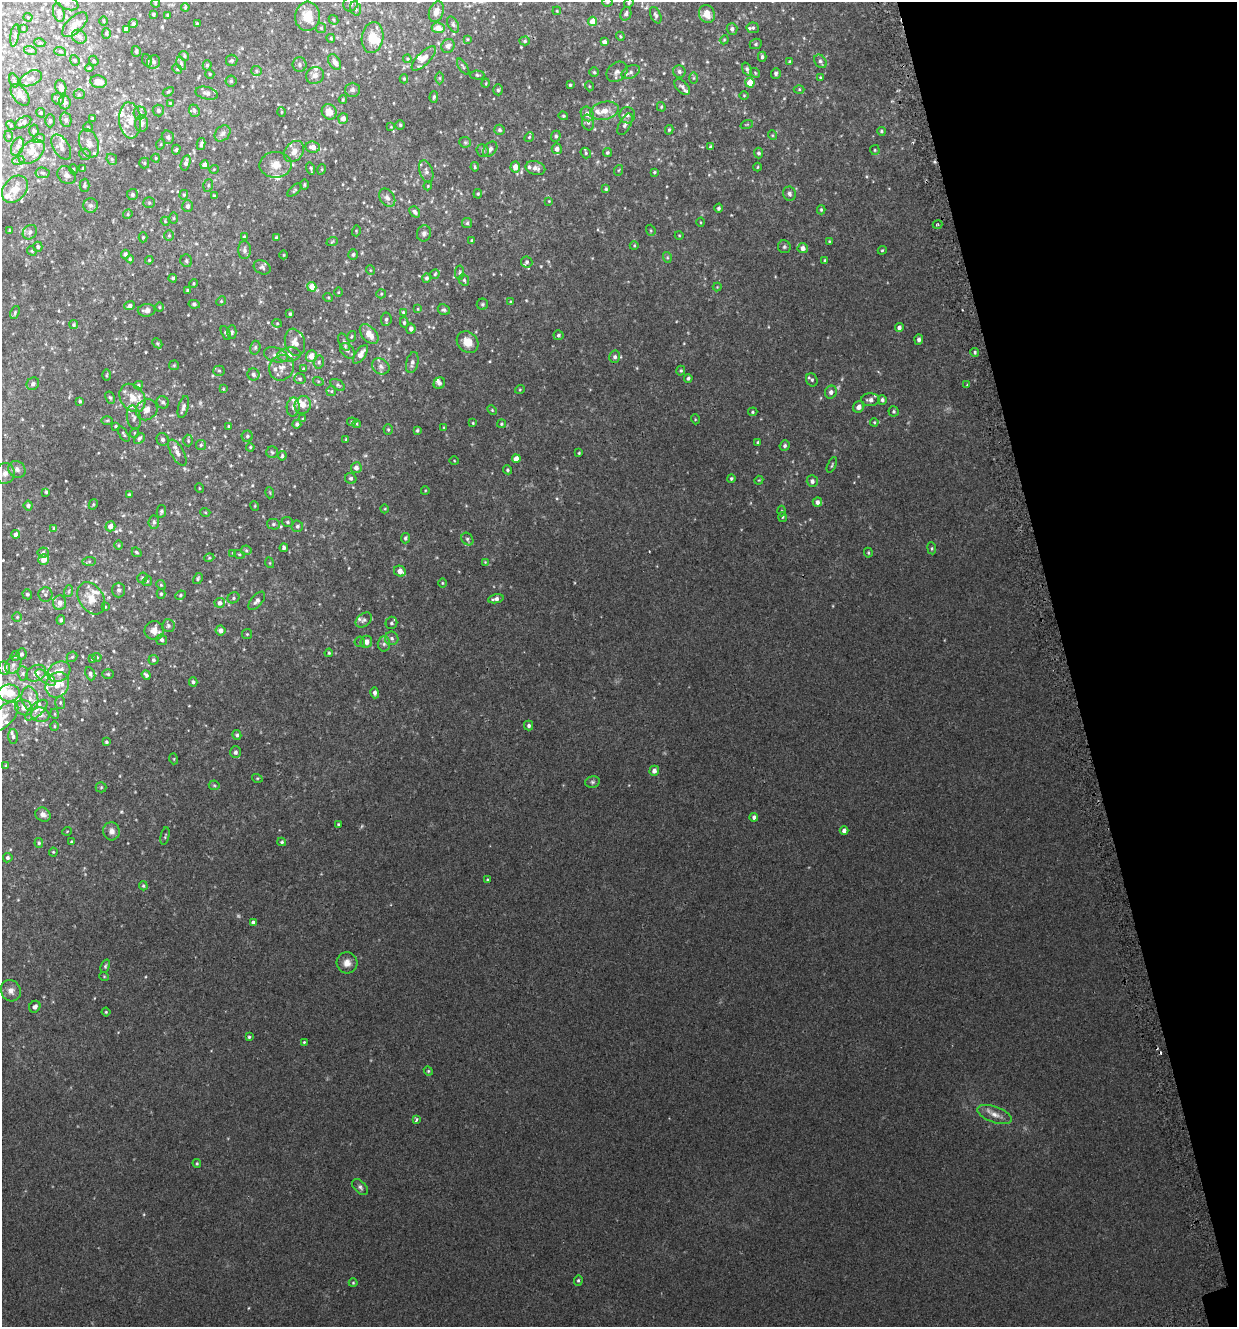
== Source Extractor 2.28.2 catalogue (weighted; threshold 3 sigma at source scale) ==
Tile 12 of 4 x 4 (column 4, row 3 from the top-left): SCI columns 3809-5043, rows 1372-2696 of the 5195 x 5393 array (HDU 1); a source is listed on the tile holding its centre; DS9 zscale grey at full resolution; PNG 1239 x 1329 px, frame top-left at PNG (2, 2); each listed source drawn as its Kron ellipse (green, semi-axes under 4 px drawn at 4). Shown black and unused: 14% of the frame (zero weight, under 2 of 3 exposures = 3% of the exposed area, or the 3 px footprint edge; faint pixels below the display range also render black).
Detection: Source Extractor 2.28.2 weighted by HDU 2 'WHT'; one run over the whole footprint, this tile lists its part. Background 0.0199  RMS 0.008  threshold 0.036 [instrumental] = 3 sigma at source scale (4.5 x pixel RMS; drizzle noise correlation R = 1.50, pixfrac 1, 0.0396/0.0396 arcsec/px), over >= 5 px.
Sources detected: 573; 2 too faint to see at this stretch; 1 inside a brighter object's white glare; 2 cosmic-ray / hot-pixel residue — neither listed nor drawn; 48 inside a brighter listed object's ellipse — not listed separately; of the other 520, all 500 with FLUX_AUTO >= 0.547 (the completeness limit of this list) listed and drawn (20 fainter detections not listed), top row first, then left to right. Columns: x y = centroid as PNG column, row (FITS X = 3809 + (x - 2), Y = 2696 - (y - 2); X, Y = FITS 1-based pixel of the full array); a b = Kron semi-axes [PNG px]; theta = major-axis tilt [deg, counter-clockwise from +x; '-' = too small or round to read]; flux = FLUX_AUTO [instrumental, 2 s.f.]
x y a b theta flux
607 2 5 4 - 0.93
67 3 12 6 -23 2.6
155 3 5 3 - 0.57
629 3 5 4 - 0.89
351 4 8 7 - 2.5
185 7 4 3 - 0.8
355 8 7 5 -70 1.4
557 11 4 3 - 0.59
436 12 10 7 71 4.9
59 13 10 5 -78 1.9
153 14 3 3 - 0.92
626 14 7 5 72 2
707 14 9 7 -69 7.9
168 15 3 2 - 0.66
656 15 9 5 -66 1.7
307 16 15 12 85 13
28 17 4 4 - 0.74
334 20 5 4 - 0.84
104 21 5 3 - 0.7
593 21 5 4 - 6.7
133 24 4 4 - 1.3
197 24 3 3 - 0.69
453 24 8 5 -63 1.6
75 25 16 8 43 5.7
23 28 4 3 - 0.65
321 28 5 5 - 0.96
438 28 6 5 - 6.7
753 28 6 5 - 1.3
126 29 4 4 - 2.3
732 29 6 5 - 2.1
106 33 5 4 - 0.95
15 35 11 3 81 1.7
620 36 4 3 - 0.76
79 37 8 6 -35 2.4
373 37 15 10 81 11
331 38 4 3 - 0.83
467 39 4 3 - 0.63
724 40 4 3 - 0.64
525 41 5 4 - 1
604 42 4 4 - 3.6
40 43 5 3 - 0.83
756 44 6 5 - 1.1
448 46 7 6 - 2.6
30 50 6 4 -17 1.2
60 51 6 4 -19 0.93
136 51 5 4 - 1.1
184 56 5 4 - 1.1
762 57 5 4 - 1.4
424 58 16 6 45 5.4
407 59 4 4 - 0.73
75 60 5 4 - 0.96
147 60 6 5 - 1.6
232 60 6 5 - 1.3
94 61 5 4 - 1.1
820 61 7 5 -53 1.7
154 62 7 6 - 2.2
335 62 8 5 -58 3.6
790 62 4 3 - 0.98
181 64 7 4 -64 1.4
207 65 5 4 - 1.3
300 65 7 7 - 1.9
463 67 9 3 -57 1.2
89 68 4 4 - 0.78
177 69 5 4 - 0.81
747 69 7 4 -70 1.6
256 71 5 5 - 1.2
679 71 6 6 - 1.6
594 72 5 5 - 1.1
617 72 11 9 43 3.5
631 72 10 6 29 2.3
755 73 5 4 - 0.85
776 73 5 5 - 1.3
210 74 5 4 - 0.85
315 75 9 8 - 3.8
477 75 7 4 -2 1.1
820 77 4 3 - 0.7
31 78 12 7 25 3.8
440 78 6 4 -90 1
694 78 6 4 89 0.84
404 79 4 4 - 0.94
14 81 7 4 -73 1.4
231 81 5 5 - 1.1
98 82 8 6 -9 6.1
486 83 5 3 - 0.58
750 83 5 4 - 12
570 85 3 3 - 0.84
589 86 5 3 - 0.59
61 87 7 5 -72 4.1
682 87 9 5 -45 2.3
799 89 5 3 - 0.79
352 90 7 7 - 1.8
498 90 5 5 - 1.3
168 92 6 4 30 0.99
207 93 11 6 -14 2.7
79 94 5 5 - 1.1
20 95 12 7 -53 5.9
744 95 5 3 - 0.61
434 97 6 4 87 1.3
58 99 6 5 - 2.2
343 100 4 3 - 0.82
65 102 7 6 - 2.7
170 103 4 4 - 0.74
661 107 5 4 - 0.81
158 111 6 5 - 1.7
194 111 6 5 - 1.4
605 111 14 9 12 7.6
282 112 5 3 - 0.67
329 112 8 7 - 5.8
41 113 4 4 - 1.1
140 113 6 6 - 1.8
587 114 7 6 - 4.3
627 115 8 8 - 3.4
563 116 5 4 - 0.82
92 118 4 3 - 0.6
343 119 5 5 - 4.1
66 120 7 5 -77 1.7
130 120 18 11 -84 9.6
50 121 6 4 -89 1.6
23 122 8 5 29 2.4
588 122 8 6 -75 1.9
142 124 8 6 83 2.7
625 124 12 6 61 2.4
747 124 6 4 19 0.94
11 125 5 4 - 0.78
400 125 5 5 - 1.1
88 127 5 4 - 0.86
391 127 3 3 - 0.56
34 130 6 4 -87 1.1
500 130 5 5 - 1.7
669 130 5 4 - 1.1
881 131 4 4 - 0.98
223 133 9 7 45 2.8
772 135 5 3 - 0.61
8 136 5 3 - 0.74
556 136 5 5 - 1.6
168 137 7 6 - 1.8
529 137 5 4 - 0.91
39 138 6 4 20 1
465 142 6 5 - 1.2
89 143 14 9 -70 6
161 144 5 3 - 0.73
201 144 6 3 77 1.7
18 147 9 6 68 2.6
61 147 14 8 -59 4.6
313 147 7 5 -9 4.4
711 147 3 3 - 1.4
490 149 9 6 51 2.3
557 149 5 5 - 3.3
176 150 5 3 - 0.93
483 150 6 6 - 1.7
875 150 5 5 - 1
294 151 11 8 52 4.9
31 152 15 10 39 7.8
586 153 5 4 - 1
607 153 4 4 - 1
759 153 5 4 - 1.5
85 154 6 6 - 1.4
156 158 4 4 - 0.8
112 159 6 5 - 1.1
18 161 6 4 18 1.4
144 163 5 5 - 0.94
186 163 8 4 73 2.2
205 165 4 4 - 4.2
276 165 16 13 1 8.5
475 167 4 3 - 0.99
515 167 5 4 - 4.9
757 167 4 3 - 0.63
83 168 3 3 - 0.66
535 168 10 6 -16 3.3
73 169 5 3 - 0.59
214 169 5 3 - 0.56
311 169 6 3 -73 1
322 169 5 3 - 0.64
619 170 5 3 - 0.66
426 171 11 6 -72 2.5
654 172 3 3 - 0.89
42 173 7 5 -5 1.5
67 175 10 8 -38 3
84 185 6 5 - 1.3
208 185 6 5 - 1.3
304 185 5 2 - 0.76
428 186 4 3 - 0.65
15 189 15 11 50 9.4
606 189 4 4 - 0.93
294 190 8 4 42 0.98
132 194 5 5 - 1.6
478 194 5 4 - 0.83
789 194 7 6 - 2
184 195 5 4 - 0.94
214 196 4 3 - 0.87
387 198 10 7 -55 3.3
549 201 4 4 - 0.59
149 203 6 5 - 1.1
91 205 7 7 - 2.2
188 206 6 5 - 2.1
719 208 4 4 - 1.2
821 210 4 4 - 1
415 212 6 4 -49 2.2
128 214 5 4 - 0.84
174 218 5 3 - 0.74
165 221 4 3 - 0.64
701 222 4 3 - 0.63
467 223 5 5 - 1.2
938 224 5 2 - 0.83
9 230 3 2 - 0.71
651 230 6 4 -70 0.92
356 231 5 3 - 0.73
30 232 8 6 47 2.5
424 233 8 7 - 2.2
169 235 5 4 - 1
679 235 4 3 - 0.56
143 237 5 4 - 0.92
244 237 4 3 - 1
276 237 4 3 - 0.73
472 240 4 3 - 0.72
829 241 4 4 - 0.72
332 242 6 3 20 0.7
634 246 4 3 - 0.63
38 247 5 4 - 1.2
784 247 6 6 - 1.3
803 248 5 5 - 3.4
244 250 9 6 -90 2.2
882 250 4 4 - 0.83
32 251 5 4 - 0.84
125 254 4 4 - 2
353 254 5 4 - 1.3
284 255 4 3 - 0.55
667 257 5 3 - 0.82
130 259 4 4 - 0.83
149 260 4 4 - 0.76
825 260 4 2 - 0.58
186 261 6 6 - 1.5
527 262 5 5 - 1.4
262 267 9 6 -27 1.8
370 270 5 3 - 0.64
460 272 7 4 84 1.1
435 274 5 4 - 0.9
173 278 4 4 - 1.2
426 278 4 4 - 1.7
464 280 6 5 - 1.2
193 283 4 3 - 0.8
312 287 5 4 - 7.3
717 287 4 4 - 0.58
188 290 4 3 - 1.3
338 292 4 3 - 0.58
381 294 5 4 - 0.94
328 297 5 3 - 0.69
221 301 5 4 - 0.88
510 302 3 3 - 0.62
194 304 5 4 - 1.1
482 304 5 5 - 1.2
130 306 5 4 - 2.2
159 307 5 3 - 0.64
418 309 4 3 - 0.65
147 310 9 6 3 2.6
444 310 6 5 - 1.6
15 312 7 3 65 1
403 312 3 3 - 0.75
290 314 4 3 - 0.95
386 319 7 5 83 1.9
404 322 5 4 - 0.94
277 323 4 4 - 0.77
74 325 4 4 - 1.2
899 327 4 4 - 2.5
411 329 5 4 - 2.1
232 332 7 4 -89 1.2
226 333 7 3 -62 0.97
369 334 11 7 -49 7.6
558 335 5 5 - 1.3
351 336 5 3 - 0.8
919 340 5 4 - 2
295 342 14 10 -72 6.2
344 342 9 5 -66 1.9
468 342 12 10 -46 8.6
157 343 5 4 - 1
255 348 7 5 74 1.5
347 351 9 6 -46 2.2
975 352 4 3 - 1.1
361 354 11 5 55 5.5
276 355 12 7 -16 3.8
289 355 12 7 8 4.7
311 356 6 5 - 7
615 357 6 5 - 2.1
319 362 6 5 - 1.3
412 363 11 6 76 2.7
174 365 5 4 - 0.73
381 366 9 7 -33 3
282 368 13 12 - 6.1
303 369 3 3 - 0.6
219 371 5 5 - 1.1
681 371 5 4 - 1.1
253 374 6 6 - 2
106 375 5 3 - 0.78
688 378 4 3 - 1.4
300 379 6 5 - 1.2
812 380 7 5 -60 1.7
318 381 5 3 - 0.77
439 383 6 5 - 2.3
33 384 6 6 - 2.1
138 385 4 4 - 0.77
338 385 8 5 -33 1.4
967 385 3 3 - 0.6
223 389 4 3 - 0.6
520 389 5 3 - 0.62
331 391 5 4 - 0.9
831 392 6 6 - 2.7
110 398 6 4 -61 1.1
132 398 15 11 -54 9.8
870 400 9 6 2 3.5
882 400 5 4 - 1.7
80 401 4 4 - 1.1
163 402 6 6 - 1.8
303 405 9 8 - 6.3
183 407 11 5 75 2.6
293 407 9 6 85 2.6
859 407 6 5 - 3.6
147 410 11 10 - 4.8
492 410 5 3 - 0.79
894 411 5 5 - 1.2
753 412 5 4 - 0.92
134 418 12 7 -80 3
303 419 4 4 - 0.7
695 419 5 3 - 0.58
107 420 6 4 1 0.93
352 422 4 4 - 0.89
874 422 4 3 - 0.72
473 423 4 4 - 0.74
297 424 4 4 - 1.6
357 424 4 3 - 0.61
501 424 4 4 - 0.95
116 426 3 3 - 0.72
229 426 3 3 - 1
444 428 4 3 - 0.67
388 430 5 4 - 0.99
417 430 3 3 - 0.95
134 433 5 3 - 0.6
124 434 9 3 -59 1.1
247 436 5 5 - 1.4
139 438 6 4 42 1.6
163 439 6 6 - 2
346 439 4 3 - 0.73
188 440 6 5 - 1.1
758 442 4 4 - 1
201 445 5 5 - 1.1
785 446 5 5 - 1.7
250 447 4 3 - 0.79
272 452 6 6 - 1.5
177 453 15 6 -60 4.3
579 453 3 2 - 0.65
282 456 5 3 - 1.2
516 459 4 4 - 6.6
454 461 4 4 - 0.66
832 465 8 3 66 0.86
356 468 5 5 - 2.8
17 469 9 8 - 3.3
508 470 4 4 - 1
5 473 10 9 - 4.1
351 478 6 5 - 1.6
731 478 4 4 - 0.93
759 480 5 3 - 0.62
812 481 6 5 - 2.1
199 488 5 3 - 0.6
425 491 4 3 - 0.58
46 492 3 3 - 0.98
270 493 5 3 - 0.64
129 495 4 3 - 1.1
817 502 5 4 - 2.7
93 504 5 4 - 0.79
28 506 5 4 - 1.9
255 506 5 3 - 0.59
385 509 4 3 - 0.59
161 511 6 4 78 1.4
781 511 5 3 - 0.82
205 512 5 3 - 0.68
782 517 5 3 - 0.78
154 522 6 5 - 1.7
287 522 6 4 -22 1.1
273 524 6 5 - 1.5
110 526 5 5 - 4.8
297 526 6 5 - 1.8
54 528 4 3 - 0.81
16 534 4 4 - 2.7
405 538 5 4 - 1.4
467 539 7 5 -50 1.6
118 545 5 3 - 0.81
284 548 4 3 - 1.7
932 548 6 3 -82 0.9
246 550 5 5 - 0.97
43 552 5 5 - 2
137 552 5 3 - 0.94
233 553 4 3 - 0.56
868 553 5 4 - 0.89
239 554 5 3 - 0.89
209 558 5 3 - 0.63
44 559 5 5 - 7.3
89 561 7 4 1 1.6
485 562 4 4 - 0.57
270 563 5 3 - 0.61
400 571 6 5 - 5.3
142 578 5 5 - 1.2
198 579 6 4 62 1.1
147 581 5 4 - 0.9
442 583 5 3 - 0.61
161 585 5 4 - 0.85
119 590 7 6 - 1.9
69 591 6 3 72 0.93
27 594 5 4 - 1.1
161 594 5 4 - 0.91
45 595 7 7 - 1.9
180 595 5 4 - 0.99
91 598 17 12 -58 11
233 598 6 5 - 1.3
496 599 8 4 11 2.6
257 601 11 5 49 2.5
60 603 7 6 - 4.6
220 603 5 5 - 3
105 607 4 3 - 0.68
17 617 4 4 - 0.82
61 620 5 4 - 1.6
364 620 9 6 39 2.2
391 623 6 6 - 1.9
168 626 6 6 - 1.6
221 630 5 5 - 3.3
154 631 10 9 - 6.1
247 634 5 5 - 0.91
392 638 7 6 - 2.1
162 640 5 5 - 1.7
360 642 5 5 - 1
366 642 6 5 - 4.2
384 644 7 6 - 2.1
329 653 4 3 - 0.78
21 654 6 5 - 1.4
15 656 5 4 - 1.3
72 657 6 4 41 1.1
97 657 4 4 - 0.73
92 659 3 3 - 0.63
153 660 5 5 - 1.5
13 665 9 7 53 2.9
4 668 7 6 - 3.1
59 672 12 9 29 8.3
23 673 7 5 -85 1.4
36 673 10 7 28 4.1
90 674 7 4 -66 1.8
108 674 6 5 - 1
146 675 5 3 - 1.5
46 677 11 5 -36 3.1
193 682 4 4 - 1.4
57 685 13 11 60 7.6
9 693 11 8 0 12
375 693 5 4 - 2.5
30 699 12 8 -77 6
60 703 6 5 - 1.2
24 708 9 7 -26 6.7
36 710 14 6 42 4.3
55 714 5 3 - 0.57
40 715 9 7 -10 4.1
4 716 18 9 46 8.4
54 726 5 3 - 0.77
529 726 5 4 - 1.7
237 735 5 4 - 1.4
13 737 7 5 -89 1.7
106 742 4 3 - 1.1
235 752 6 5 - 2
174 759 5 3 - 0.73
6 765 4 3 - 0.62
654 771 5 4 - 3.5
257 778 5 3 - 0.7
592 782 7 5 13 1.5
214 785 5 5 - 0.96
101 787 5 5 - 0.95
43 815 8 7 - 3.4
754 817 4 4 - 2.2
338 824 3 3 - 0.81
67 831 5 3 - 0.55
111 831 9 8 - 4
844 831 4 4 - 3.1
165 836 9 3 78 0.77
72 842 4 3 - 0.9
282 842 4 3 - 1.1
39 843 5 4 - 1.1
53 852 4 4 - 0.69
8 858 5 4 - 1.5
487 879 3 3 - 0.7
143 886 4 3 - 1
253 922 4 4 - 2.5
347 963 10 10 - 5.6
105 966 7 4 69 1.1
104 976 5 3 - 0.58
11 991 11 9 -57 4.7
35 1007 6 5 - 2.6
106 1012 4 4 - 0.84
249 1037 3 3 - 0.91
304 1042 3 3 - 0.69
428 1071 5 4 - 0.88
995 1114 18 8 -20 6
416 1120 4 3 - 1.7
197 1163 4 3 - 0.86
360 1187 9 6 -46 2
578 1280 5 4 - 1.1
353 1283 4 4 - 0.8
Isophote crosses this tile's border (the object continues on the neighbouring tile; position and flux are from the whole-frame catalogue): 3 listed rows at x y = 607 2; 67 3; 4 716